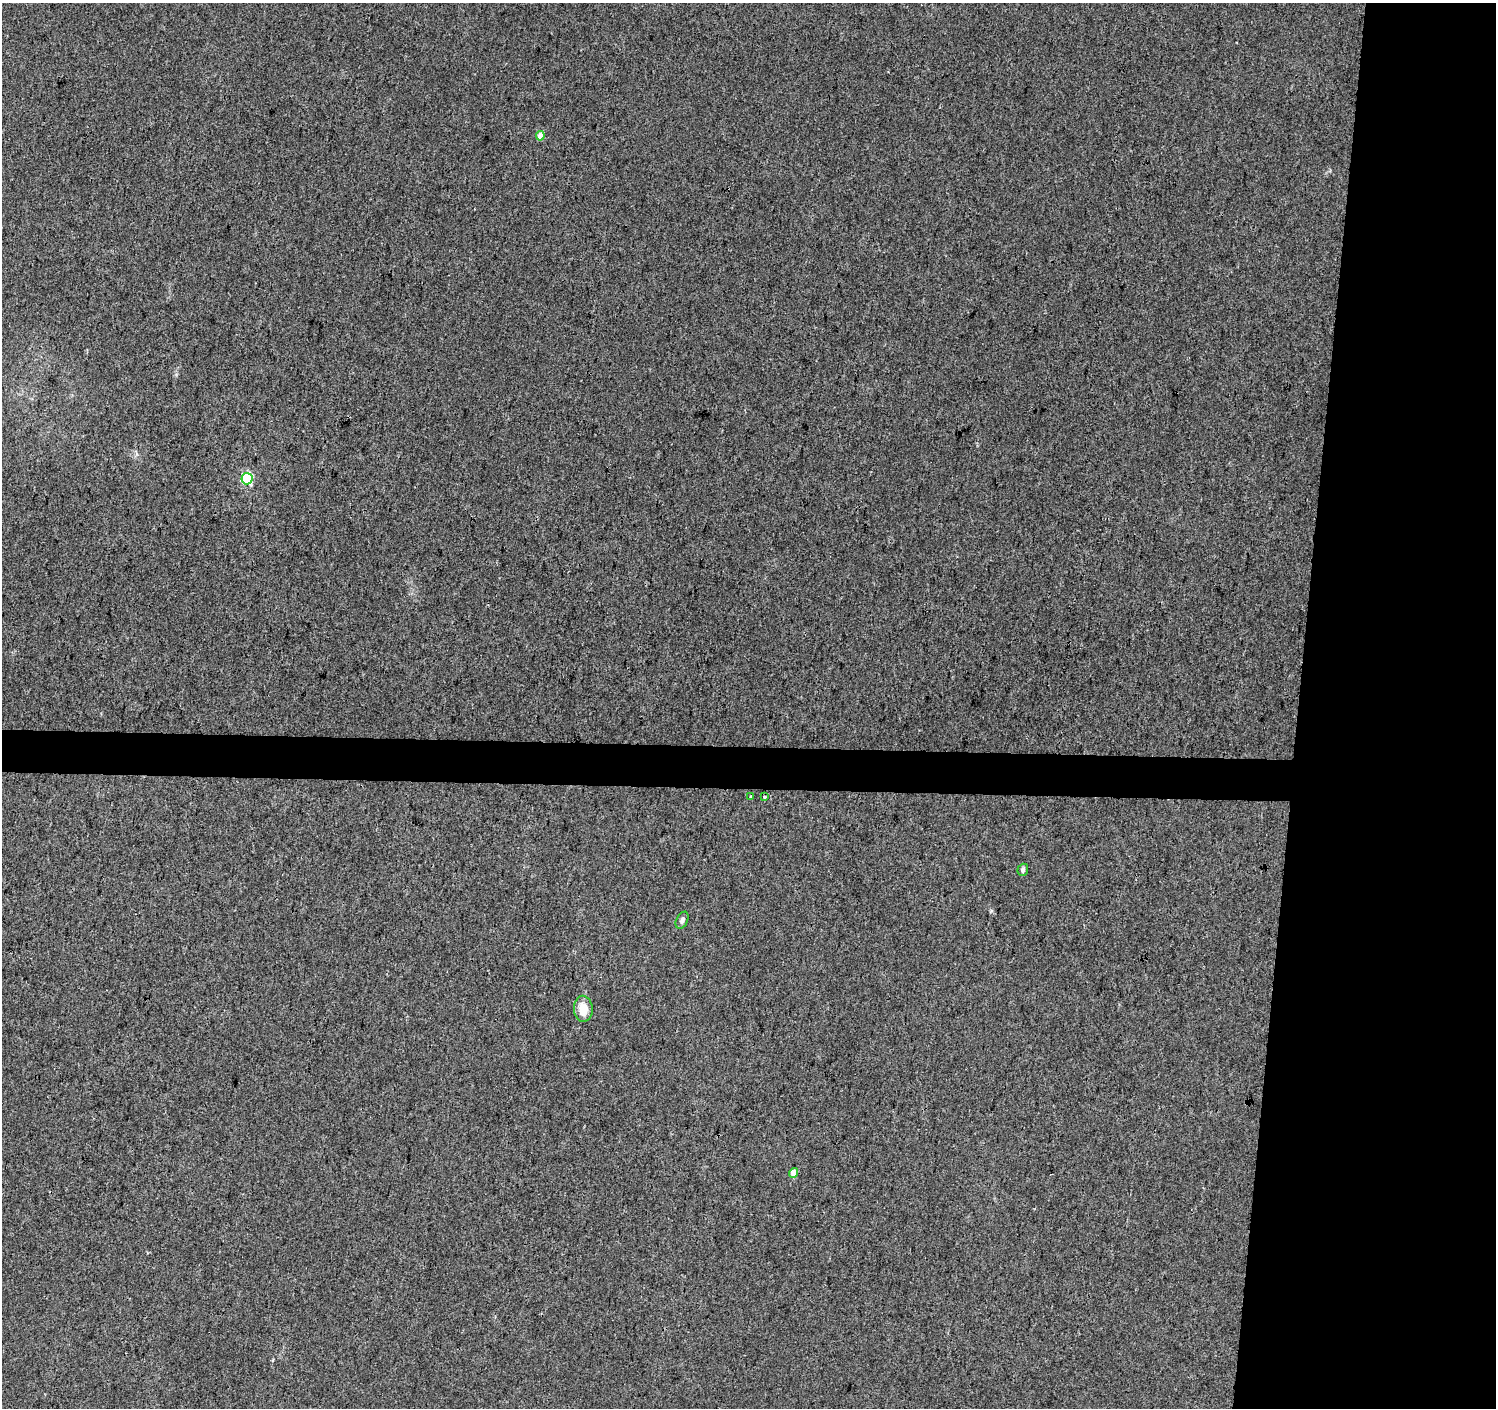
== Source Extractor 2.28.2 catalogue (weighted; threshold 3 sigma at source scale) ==
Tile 6 of 3 x 3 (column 3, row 2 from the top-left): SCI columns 2997-4490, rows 1688-3093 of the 4490 x 4726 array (HDU 1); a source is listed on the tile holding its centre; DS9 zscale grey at full resolution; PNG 1498 x 1410 px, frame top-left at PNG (2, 3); each listed source drawn as its Kron ellipse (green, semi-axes under 4 px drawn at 4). Shown black and unused: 16% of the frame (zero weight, under 3 of 4 exposures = <1% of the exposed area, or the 3 px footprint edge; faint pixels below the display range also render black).
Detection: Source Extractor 2.28.2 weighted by HDU 2 'WHT'; one run over the whole footprint, this tile lists its part. Background 0.00866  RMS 0.0039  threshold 0.0176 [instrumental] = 3 sigma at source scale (4.5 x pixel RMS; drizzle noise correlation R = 1.50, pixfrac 1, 0.0396/0.0396 arcsec/px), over >= 5 px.
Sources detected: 8; all 8 listed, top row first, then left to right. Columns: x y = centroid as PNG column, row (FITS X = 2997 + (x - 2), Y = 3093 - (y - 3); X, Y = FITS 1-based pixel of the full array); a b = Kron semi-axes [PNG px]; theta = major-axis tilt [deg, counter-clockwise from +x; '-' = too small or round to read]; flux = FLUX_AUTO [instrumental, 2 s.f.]
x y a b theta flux
540 136 5 4 - 4.7
247 479 5 5 - 38
751 797 3 2 - 0.57
764 797 3 3 - 1.5
1023 870 6 5 - 1.2
682 920 9 5 64 1.2
583 1009 13 9 -87 6.2
794 1173 5 4 - 3.8